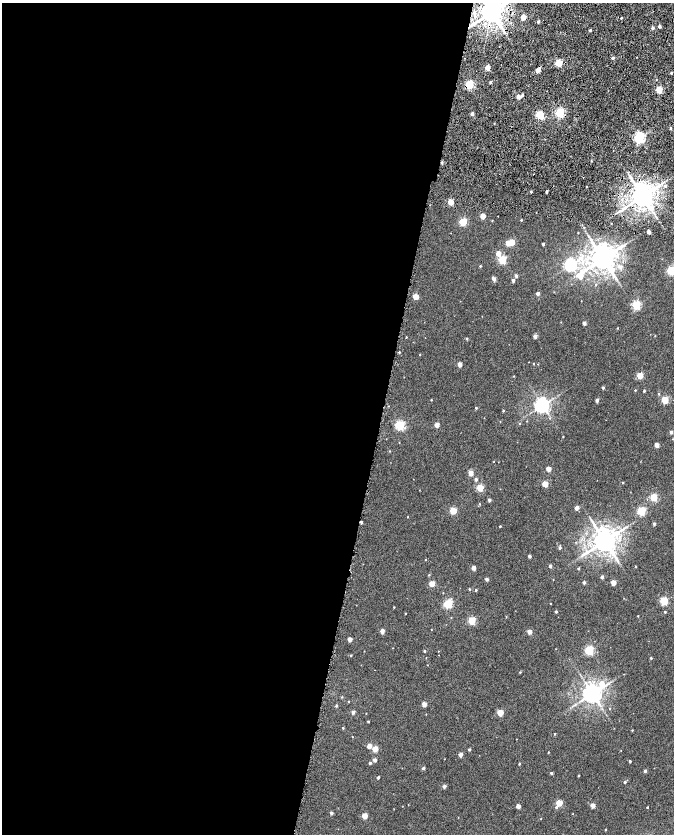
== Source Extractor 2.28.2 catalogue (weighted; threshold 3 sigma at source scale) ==
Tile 5 of 4 x 4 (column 1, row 2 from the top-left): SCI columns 5-1348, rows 3612-5275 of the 5378 x 7161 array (HDU 1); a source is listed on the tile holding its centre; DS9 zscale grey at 2 x 2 block average (1 PNG px = mean of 2 x 2 image px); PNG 676 x 836 px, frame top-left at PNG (2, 3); no overlay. Shown black and unused: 57% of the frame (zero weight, under 7 of 14 exposures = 4% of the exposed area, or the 3 px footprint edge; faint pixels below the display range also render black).
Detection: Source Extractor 2.28.2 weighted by HDU 2 'WHT'; one run over the whole footprint, this tile lists its part. Background -0.013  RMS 0.0053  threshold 0.0217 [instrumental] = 3 sigma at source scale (4.09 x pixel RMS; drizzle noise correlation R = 1.36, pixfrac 0.8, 0.0396/0.0396 arcsec/px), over >= 5 px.
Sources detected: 191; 4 cosmic-ray / hot-pixel residue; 2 long thin detections or spike segments (spike, bleed or trail) — not listed; the other 185 listed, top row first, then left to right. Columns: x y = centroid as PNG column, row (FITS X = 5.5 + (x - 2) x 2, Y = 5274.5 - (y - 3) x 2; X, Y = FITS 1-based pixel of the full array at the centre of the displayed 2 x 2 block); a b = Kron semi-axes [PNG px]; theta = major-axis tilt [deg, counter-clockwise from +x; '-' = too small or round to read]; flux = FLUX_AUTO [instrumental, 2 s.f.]
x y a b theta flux
473 12 4 4 - 2.6
491 12 5 5 - 1600
523 17 3 2 - 15
621 18 2 2 - 0.9
538 22 2 2 - 3.1
474 23 11 4 37 5.4
659 26 2 2 - 3.9
653 28 2 2 - 3.8
590 30 2 2 - 1.9
613 58 2 2 - 3.2
559 63 3 3 - 45
487 67 2 2 - 16
538 70 2 2 - 9.5
671 73 2 2 - 1.4
656 80 3 2 - 0.45
491 82 2 2 - 2.1
469 85 3 3 - 84
659 90 3 3 - 41
522 95 2 2 - 2.8
518 97 2 2 - 7.8
560 113 3 3 - 110
472 114 2 2 - 4.8
540 115 3 3 - 75
494 123 2 2 - 0.52
671 128 2 2 - 1.7
640 137 3 3 - 180
583 177 2 2 - 0.62
665 186 3 3 - 2.4
586 187 3 2 - 0.5
531 191 2 2 - 1.9
547 192 2 2 - 2.3
642 196 5 5 - 1600
451 202 3 3 - 22
482 216 3 3 - 15
492 220 2 2 - 0.55
521 220 2 2 - 1
463 222 3 3 - 54
584 227 3 2 - 0.61
648 232 2 2 - 6.9
578 233 2 2 - 0.47
512 242 3 3 - 22
508 243 3 3 - 13
543 244 2 2 - 2.1
498 253 3 3 - 9.6
603 259 10 6 37 1700
502 260 3 3 - 65
570 265 4 4 - 230
480 266 3 2 - 0.99
620 267 5 4 - 2.9
672 271 3 3 - 89
516 276 3 2 - 2.9
616 278 6 3 -62 1.9
494 279 3 2 - 6.3
513 280 2 2 - 3.9
596 284 3 2 - 0.69
538 293 2 2 - 4.8
415 296 3 3 - 20
581 301 2 2 - 0.29
636 305 3 3 - 85
584 323 2 2 - 5.9
618 328 2 2 - 0.49
535 336 3 2 - 6.5
655 336 2 2 - 0.42
406 337 2 2 - 0.52
467 339 3 2 - 1.2
399 352 2 2 - 0.97
420 355 2 2 - 0.32
533 363 2 2 - 0.7
460 364 3 2 - 8.1
640 375 3 3 - 30
514 376 3 2 - 0.57
603 388 2 2 - 2
635 390 2 2 - 0.7
644 391 2 2 - 1.3
659 394 3 2 - 0.66
431 400 2 2 - 0.65
597 400 3 2 - 3.7
665 400 3 3 - 45
542 405 4 4 - 430
476 408 2 2 - 1.2
503 411 2 2 - 1.2
519 424 3 3 - 0.6
400 425 3 3 - 100
437 425 3 2 - 12
671 432 2 2 - 3.9
563 437 2 2 - 0.53
399 442 3 2 - 0.34
657 445 2 2 - 9.9
389 451 3 2 - 0.49
548 469 3 2 - 13
471 473 3 2 - 12
476 479 3 2 - 2.9
623 482 2 2 - 0.72
545 484 3 3 - 22
480 488 3 3 - 39
654 497 3 3 - 46
489 500 2 2 - 3.2
479 504 3 3 - 0.68
576 508 2 2 - 7.5
453 511 3 3 - 41
641 511 3 3 - 72
408 517 2 2 - 0.47
654 524 2 2 - 3
500 526 2 2 - 0.85
604 541 6 5 - 1500
560 547 3 2 - 2.5
529 556 2 2 - 3.8
615 558 6 3 -62 2.6
425 560 2 2 - 0.53
550 566 2 2 - 3.6
636 566 2 2 - 0.6
473 568 2 2 - 7.9
578 568 2 2 - 1.4
429 575 3 3 - 0.85
602 577 2 2 - 3.2
487 579 2 2 - 4
553 580 2 2 - 0.4
584 582 2 2 - 3.3
613 583 3 3 - 14
432 584 3 3 - 19
469 589 3 2 - 0.8
476 590 3 2 - 1.3
443 593 2 2 - 0.36
664 601 3 3 - 61
550 603 2 2 - 0.39
448 604 3 3 - 83
394 607 2 2 - 0.66
556 611 3 2 - 1.4
665 612 2 2 - 1.1
405 614 2 2 - 0.51
638 616 2 2 - 0.6
506 617 3 2 - 0.52
472 620 3 3 - 52
382 631 2 2 - 8.8
529 632 2 2 - 11
350 639 2 2 - 8.7
589 650 3 3 - 94
424 651 2 2 - 1.3
438 651 2 2 - 0.39
351 655 2 2 - 0.9
426 658 2 2 - 0.31
651 658 3 2 - 1.1
427 665 2 2 - 0.33
520 672 3 3 - 0.83
602 684 6 4 -74 13
592 693 5 4 - 810
342 697 3 2 - 0.59
348 701 2 2 - 0.46
424 704 2 2 - 11
575 705 4 2 - 1.1
336 706 2 2 - 1.7
610 709 3 2 - 0.51
353 712 2 2 - 4.1
366 713 2 2 - 0.35
500 713 3 3 - 27
368 721 2 2 - 0.98
343 728 2 2 - 0.85
632 730 2 2 - 0.66
554 734 3 2 - 0.84
352 737 2 2 - 0.47
369 746 3 2 - 9.4
375 749 3 3 - 18
469 749 2 2 - 2
548 752 2 2 - 0.57
461 755 3 2 - 7.5
375 760 2 2 - 5.5
630 761 2 2 - 1.5
370 763 2 2 - 2.5
519 764 2 2 - 1.4
423 768 2 2 - 2.6
645 771 2 2 - 2.6
551 773 2 2 - 2.8
579 776 2 2 - 0.82
378 778 2 2 - 2.6
624 782 2 2 - 1.8
444 786 2 2 - 4.7
559 803 3 3 - 29
518 806 2 2 - 8.9
593 806 2 2 - 11
556 807 3 2 - 1.4
647 807 2 2 - 0.88
331 813 3 2 - 2.7
365 816 3 3 - 19
541 818 2 2 - 0.32
605 830 2 2 - 0.64
Overlapping masked pixels (flux is a lower limit): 3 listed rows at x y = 491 12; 469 85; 642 196
Isophote crosses this tile's border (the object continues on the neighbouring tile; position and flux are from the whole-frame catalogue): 2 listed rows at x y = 491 12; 672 271